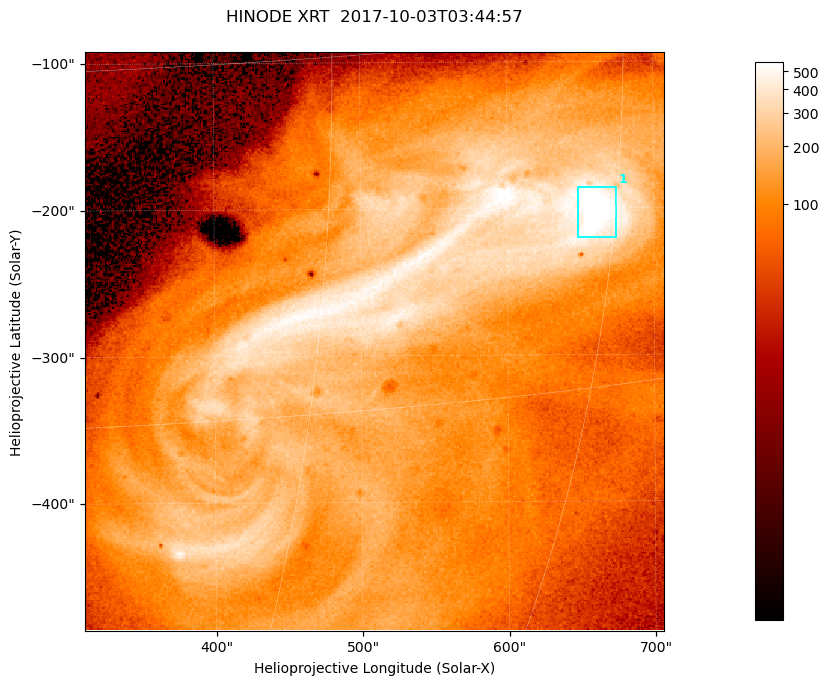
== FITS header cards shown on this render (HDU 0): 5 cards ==
TELESCOP= 'HINODE  '           /
INSTRUME= 'XRT     '           /
DATE_OBS= '2017-10-03T03:44:57.399' /
CTYPE1  = 'Solar-X '           /
CTYPE2  = 'Solar-Y '           /

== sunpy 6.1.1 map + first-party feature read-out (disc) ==
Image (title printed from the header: HINODE XRT  2017-10-03T03:44:57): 384 x 384 px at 1.03 arcsec/px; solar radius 958 arcsec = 932 px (partial field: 5.4% of the solar disc is inside the frame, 100% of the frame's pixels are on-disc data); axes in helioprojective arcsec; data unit not stated in the header (colour bar unlabelled)
Orientation: roll -0.357 deg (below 1 deg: not rotated)
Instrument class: DISC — disc imager (sunpy class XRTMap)
Bright regions (active regions / flare kernels): reference = the on-disc median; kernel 3 px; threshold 5 sigma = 429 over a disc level ~111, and >= 1.15x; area >= 147 px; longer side >= 5 px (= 5.1 arcsec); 1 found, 1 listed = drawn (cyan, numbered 1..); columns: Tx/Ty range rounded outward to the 5 arcsec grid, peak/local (2 s.f.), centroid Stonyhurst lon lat
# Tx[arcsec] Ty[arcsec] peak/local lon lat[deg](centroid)
1 645..675 -220..-185 6.3 +44 -7